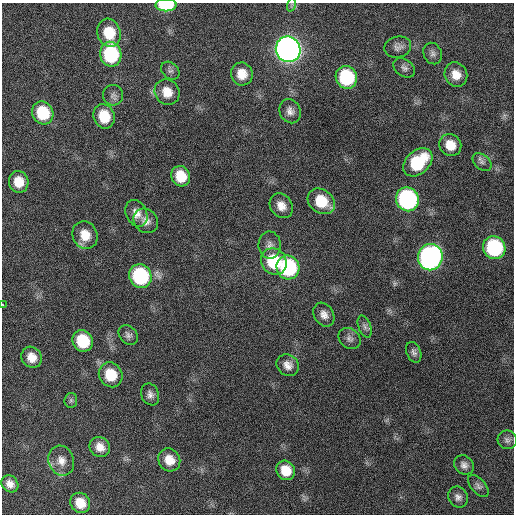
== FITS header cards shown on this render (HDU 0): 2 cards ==
NAXIS1  =                  512 / Axis length
NAXIS2  =                  512 / Axis length

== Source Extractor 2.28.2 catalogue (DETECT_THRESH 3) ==
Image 512 x 512 px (HDU 0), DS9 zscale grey, 1 PNG px = 1 image px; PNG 516 x 516 px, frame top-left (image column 1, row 512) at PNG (2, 3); each listed source drawn as its Kron ellipse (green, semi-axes under 4 px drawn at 4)
Background 130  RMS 12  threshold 35.1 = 3 sigma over >= 5 px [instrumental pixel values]
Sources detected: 56; all 56 listed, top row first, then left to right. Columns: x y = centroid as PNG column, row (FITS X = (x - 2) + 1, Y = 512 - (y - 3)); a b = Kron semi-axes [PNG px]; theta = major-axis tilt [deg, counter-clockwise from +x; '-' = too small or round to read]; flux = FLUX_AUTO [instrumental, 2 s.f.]
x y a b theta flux
166 5 10 6 0 46000
291 5 7 4 71 1300
109 33 14 11 -72 21000
398 47 13 10 14 4500
288 49 13 12 - 780000
433 53 11 9 -66 3300
111 54 12 10 -78 66000
404 68 12 8 -34 3400
170 71 10 7 -43 2700
242 74 11 11 - 11000
456 75 12 11 - 9600
346 77 11 10 - 62000
167 92 13 12 - 12000
113 95 10 10 - 3500
290 111 12 10 -66 5400
43 113 12 10 -63 34000
104 116 12 10 -70 21000
450 145 11 10 - 12000
418 162 17 11 42 44000
482 162 11 7 -39 3000
181 176 10 9 - 17000
19 182 11 9 -77 13000
407 199 12 11 - 160000
321 201 15 11 -36 23000
281 206 13 11 -54 8100
136 213 14 10 -64 7100
146 221 13 11 -44 6300
85 235 14 12 -66 13000
270 245 13 11 -88 5400
494 248 11 11 - 87000
430 257 13 12 - 280000
274 261 14 12 -51 40000
288 267 12 11 - 89000
140 276 12 11 - 83000
3 304 3 2 - 4200
324 315 12 9 -58 5600
365 327 11 6 -69 2800
128 335 11 8 -47 3300
349 339 12 9 -43 3800
83 341 11 10 - 31000
414 352 11 7 -68 3000
32 357 11 10 - 9600
288 365 12 10 -37 6200
111 375 13 11 -57 22000
150 394 11 8 -68 4100
71 400 7 6 - 1900
507 440 10 9 - 3200
100 447 11 9 -40 7800
169 460 12 10 -56 11000
61 461 15 12 -71 8600
464 465 11 9 -39 4200
286 470 10 9 - 15000
10 484 9 7 -47 5700
478 486 13 7 -48 3000
458 497 11 9 -58 4100
80 503 10 9 - 13000
At the frame edge (FLAGS 8, measured only in part): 2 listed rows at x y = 166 5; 3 304